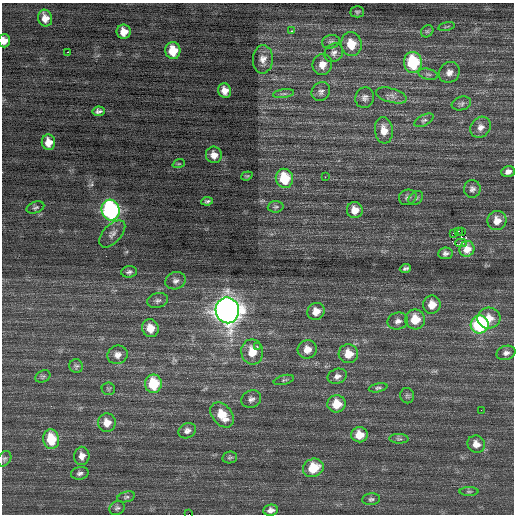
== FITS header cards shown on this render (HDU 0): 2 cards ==
NAXIS1  =                  512 / Axis length
NAXIS2  =                  512 / Axis length

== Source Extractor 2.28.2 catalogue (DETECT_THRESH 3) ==
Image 512 x 512 px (HDU 0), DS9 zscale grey, 1 PNG px = 1 image px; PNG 516 x 516 px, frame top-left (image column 1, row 512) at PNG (2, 3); each listed source drawn as its Kron ellipse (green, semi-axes under 4 px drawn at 4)
Background 0.318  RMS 0.81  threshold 2.42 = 3 sigma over >= 5 px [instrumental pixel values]
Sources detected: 98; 1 with non-positive FLUX_AUTO (blend fragments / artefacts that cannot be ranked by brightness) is neither listed nor drawn; the other 97 listed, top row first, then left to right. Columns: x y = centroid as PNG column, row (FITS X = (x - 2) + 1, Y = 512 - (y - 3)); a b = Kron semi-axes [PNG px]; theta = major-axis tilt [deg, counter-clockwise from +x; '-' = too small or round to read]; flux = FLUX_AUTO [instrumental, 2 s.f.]
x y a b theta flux
357 12 7 5 -1 100
45 18 8 7 - 460
446 26 8 3 14 67
291 31 3 2 - 120
427 31 7 5 42 110
124 32 7 7 - 540
4 41 6 6 - 330
331 42 9 6 13 170
351 44 12 10 -79 1100
173 51 8 7 - 1200
68 52 3 2 - 310
334 53 10 8 45 250
263 59 14 10 87 440
413 62 10 9 - 3700
322 65 10 9 - 490
449 72 11 10 - 350
428 74 10 5 -13 160
225 91 7 6 - 410
321 92 10 8 47 240
283 94 11 4 8 130
391 95 16 7 -16 310
365 98 10 9 - 260
461 103 10 6 17 180
98 111 6 5 - 170
424 120 10 5 28 160
481 127 11 9 54 370
384 130 13 9 -83 640
48 142 8 6 -80 550
214 155 8 8 - 430
179 164 6 4 19 62
508 172 7 5 21 250
247 176 6 4 19 68
325 177 3 2 - 43
284 178 9 8 - 2000
472 189 9 8 - 210
408 197 9 7 23 190
416 198 8 6 39 120
207 201 6 4 9 100
35 207 9 5 18 130
276 207 8 5 3 110
110 210 10 9 - 13000
355 210 8 8 - 550
497 221 10 9 - 610
458 231 2 2 - 30
462 232 2 2 - 24
453 233 3 2 - 63
112 234 16 9 47 340
461 243 6 2 1 130
467 249 8 7 - 570
445 253 7 6 - 180
405 269 6 4 24 130
129 272 8 5 4 150
176 281 10 8 20 250
158 300 10 7 15 190
432 305 9 8 - 660
227 310 13 11 -79 58000
316 311 9 8 - 600
489 318 11 10 - 740
415 319 10 10 - 1100
398 321 10 8 13 280
480 324 9 9 - 6600
150 328 9 8 - 650
257 347 3 2 - 840
307 349 9 9 - 560
252 352 13 11 -80 930
506 353 9 7 14 220
348 354 10 9 - 910
118 355 10 9 - 340
76 366 7 6 - 130
43 376 8 5 25 110
337 376 10 7 20 260
284 380 10 4 15 110
153 384 9 8 - 2200
378 388 9 4 12 110
108 389 7 6 - 95
407 396 7 7 - 120
251 399 10 8 25 230
337 404 9 8 - 1100
481 410 2 2 - 36
222 415 14 9 -51 1200
107 423 9 9 - 540
187 431 9 7 28 240
359 435 8 7 - 800
51 439 10 8 -82 1800
399 439 9 4 -1 130
476 444 9 8 - 430
82 456 9 7 84 360
230 457 7 6 - 100
4 459 8 6 56 130
313 468 10 9 - 1600
80 473 9 6 9 180
469 491 9 3 0 80
126 497 9 5 15 140
371 499 9 6 6 140
117 508 8 6 37 150
271 510 7 5 6 260
189 514 2 2 - 3100
At the frame edge (FLAGS 8, measured only in part): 2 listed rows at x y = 4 41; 189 514
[1 non-positive-flux detection neither listed nor drawn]